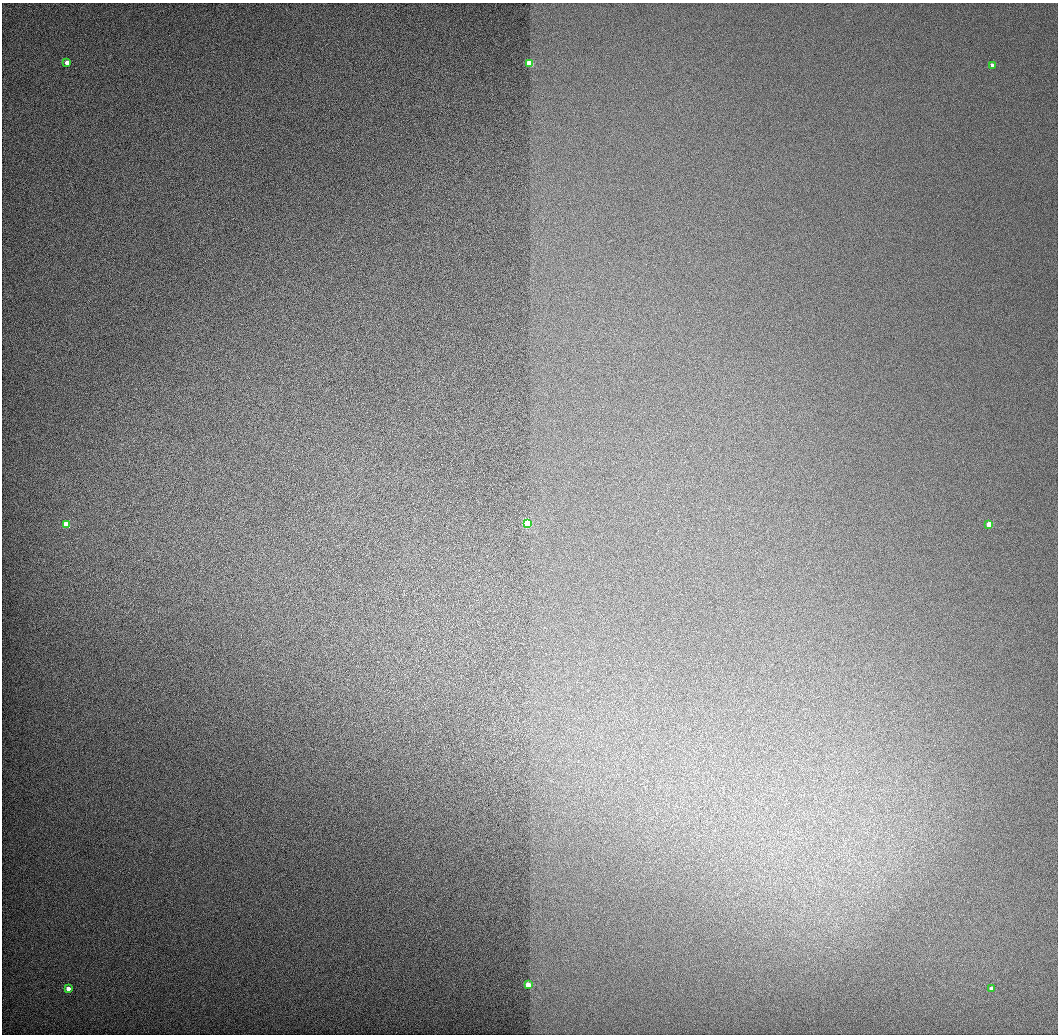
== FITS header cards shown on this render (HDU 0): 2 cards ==
NAXIS1  =                 1056 / Length of Axis 1 (Serial)
NAXIS2  =                 1032 / Length of Axis 2 (Parallel)

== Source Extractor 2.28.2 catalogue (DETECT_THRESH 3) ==
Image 1056 x 1032 px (HDU 0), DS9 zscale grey, 1 PNG px = 1 image px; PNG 1060 x 1036 px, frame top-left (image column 1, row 1032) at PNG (2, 3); each listed source drawn as its Kron ellipse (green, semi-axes under 4 px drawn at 4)
Background 520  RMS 3.6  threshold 10.7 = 3 sigma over >= 5 px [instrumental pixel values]
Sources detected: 9; all 9 listed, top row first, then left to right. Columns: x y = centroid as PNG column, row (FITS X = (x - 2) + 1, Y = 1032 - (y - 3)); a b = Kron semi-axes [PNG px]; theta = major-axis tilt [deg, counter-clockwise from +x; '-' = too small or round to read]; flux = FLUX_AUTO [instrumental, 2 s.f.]
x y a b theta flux
67 62 4 3 - 3200
530 63 4 3 - 16000
993 65 3 3 - 2600
527 524 4 3 - 71000
67 525 4 3 - 17000
989 525 3 3 - 16000
528 985 3 3 - 24000
991 988 3 3 - 2900
68 989 3 3 - 3400